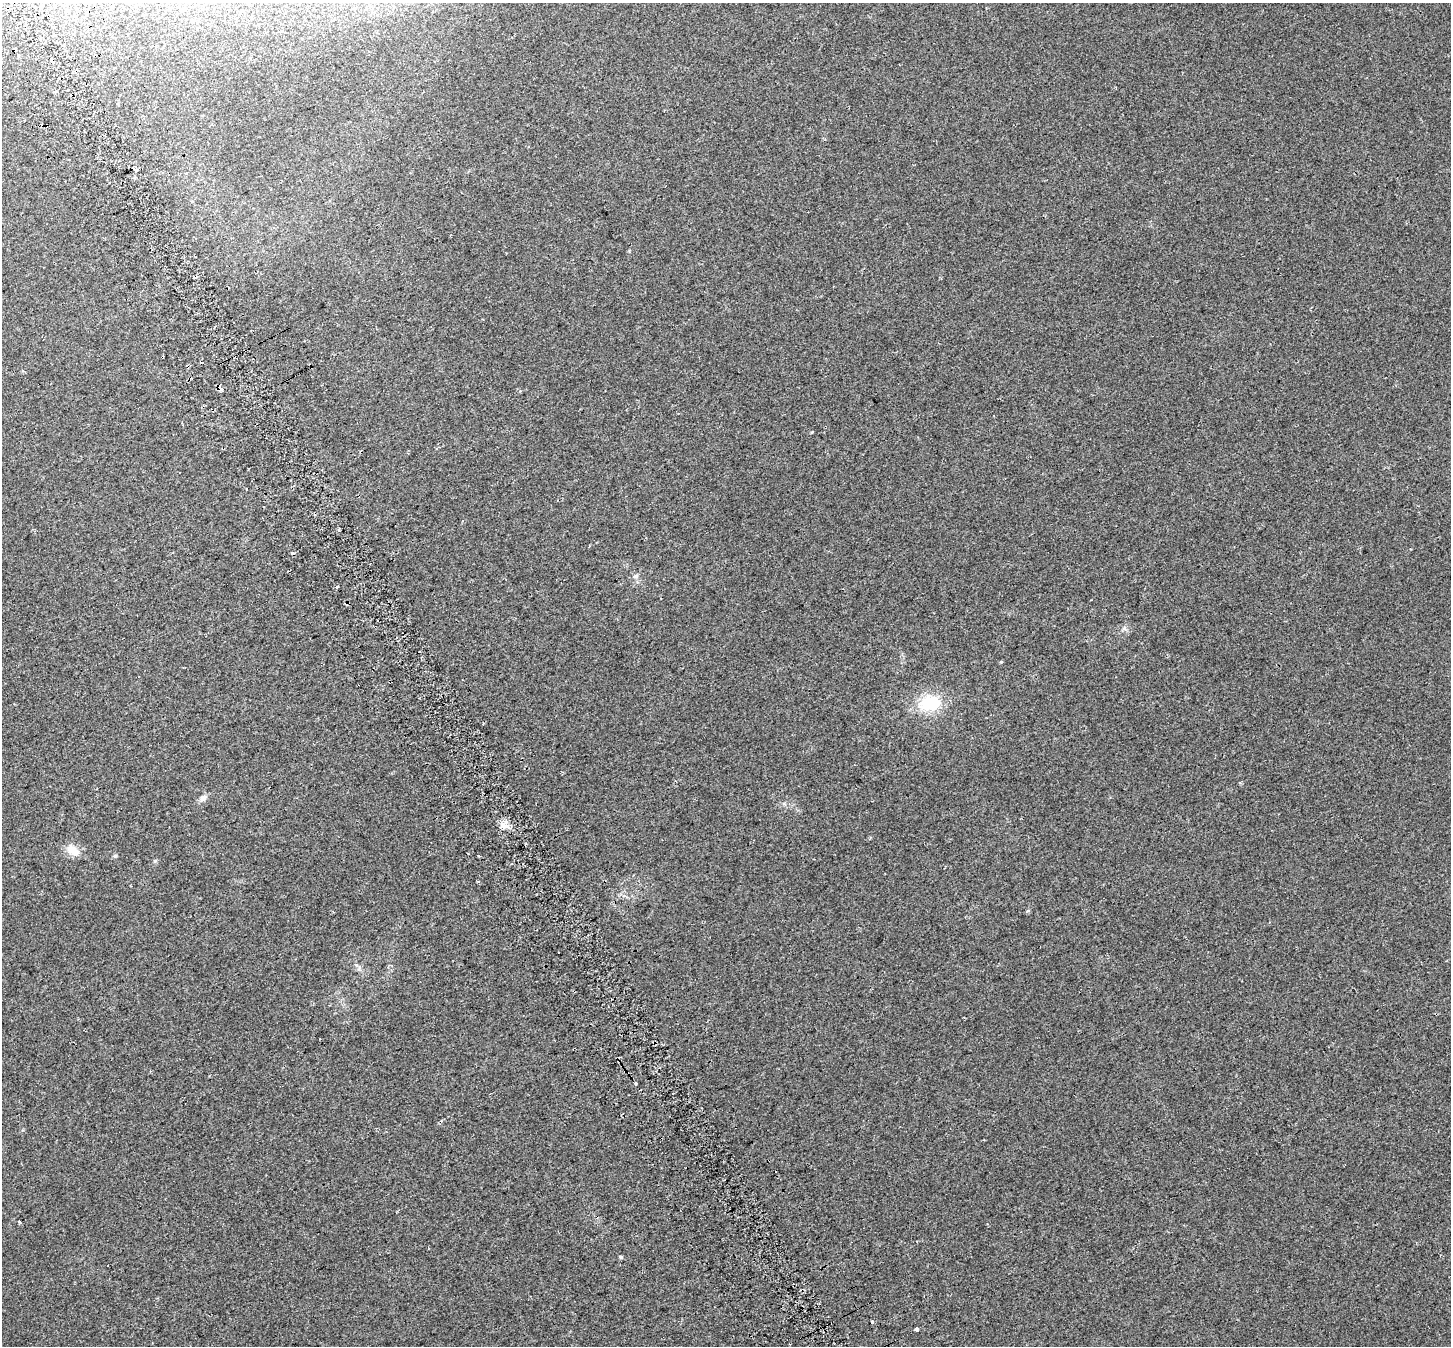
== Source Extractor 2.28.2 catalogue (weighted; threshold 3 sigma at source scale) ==
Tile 11 of 4 x 4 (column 3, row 3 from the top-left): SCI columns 2957-4405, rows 1528-2871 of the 5917 x 5803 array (HDU 1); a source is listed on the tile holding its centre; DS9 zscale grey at full resolution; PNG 1453 x 1348 px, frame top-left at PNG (2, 3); no overlay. Shown black and unused: <1% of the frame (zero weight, under 2 of 3 exposures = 4% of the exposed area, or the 3 px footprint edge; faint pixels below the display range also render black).
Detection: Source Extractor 2.28.2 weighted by HDU 2 'WHT'; one run over the whole footprint, this tile lists its part. Background 0.0439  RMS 0.01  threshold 0.047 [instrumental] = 3 sigma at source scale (4.5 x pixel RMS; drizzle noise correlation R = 1.50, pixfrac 1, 0.0396/0.0396 arcsec/px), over >= 5 px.
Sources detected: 23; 7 cosmic-ray / hot-pixel residue — not listed; the other 16 listed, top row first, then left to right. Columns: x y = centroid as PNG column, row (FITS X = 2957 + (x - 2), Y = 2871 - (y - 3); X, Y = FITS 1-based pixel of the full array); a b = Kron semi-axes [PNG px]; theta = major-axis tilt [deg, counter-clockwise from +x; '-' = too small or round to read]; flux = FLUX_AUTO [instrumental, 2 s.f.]
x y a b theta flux
135 170 5 4 - 1.9
221 389 6 3 -38 5.2
338 530 3 2 - 1.8
635 576 7 5 1 2.3
337 586 3 3 - 3.6
929 703 24 17 10 44
203 798 10 7 42 5.1
505 826 13 7 -21 7
73 850 19 12 -36 12
115 856 5 4 - 1.8
479 856 3 2 - 1.6
155 861 6 5 - 1.5
19 1222 3 3 - 9.5
621 1257 5 4 - 1.5
872 1322 3 3 - 8.8
917 1330 3 3 - 28
Overlapping masked pixels (flux is a lower limit): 1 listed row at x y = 221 389
Unlisted compact peaks at least as high as the median listed source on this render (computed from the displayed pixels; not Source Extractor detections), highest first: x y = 1001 662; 1124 628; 812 432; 1028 911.